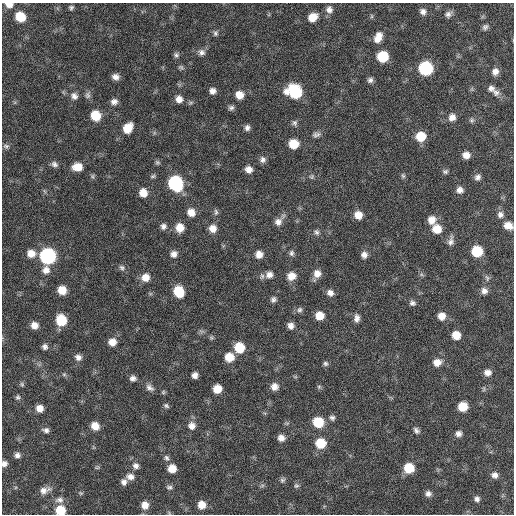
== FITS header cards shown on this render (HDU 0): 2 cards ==
NAXIS1  =                  512 / Axis length
NAXIS2  =                  512 / Axis length

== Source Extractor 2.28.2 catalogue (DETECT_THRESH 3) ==
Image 512 x 512 px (HDU 0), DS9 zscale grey, 1 PNG px = 1 image px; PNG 516 x 516 px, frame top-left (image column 1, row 512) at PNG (2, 3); no overlay
Background 61.8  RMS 8.6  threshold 25.7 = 3 sigma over >= 5 px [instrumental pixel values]
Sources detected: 147; all 147 listed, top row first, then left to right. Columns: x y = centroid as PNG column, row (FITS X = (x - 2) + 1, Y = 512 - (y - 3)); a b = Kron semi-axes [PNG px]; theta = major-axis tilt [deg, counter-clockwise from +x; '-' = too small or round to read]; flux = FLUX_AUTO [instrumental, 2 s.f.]
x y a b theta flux
9 5 8 5 -6 3800
71 8 6 5 - 1200
329 10 9 8 - 2900
423 11 8 7 - 2400
448 14 9 7 32 2200
20 17 9 7 -41 14000
313 17 10 8 31 7200
485 27 7 6 - 1600
215 33 8 6 65 1400
378 37 12 8 66 5800
201 52 10 8 -8 2500
176 55 7 6 - 1400
382 57 8 8 - 21000
181 67 7 5 -4 1000
426 68 9 8 - 61000
495 72 8 7 - 3200
116 77 7 6 - 2800
370 80 6 6 - 1900
491 88 8 8 - 2300
212 91 7 6 - 2700
295 92 12 9 -20 40000
496 92 10 9 - 3000
88 95 10 7 82 1900
239 95 8 8 - 6100
74 96 10 8 -49 2800
179 99 8 8 - 3800
114 102 8 7 - 2700
231 108 7 6 - 1600
95 116 8 7 - 16000
452 117 9 8 - 3700
472 120 7 5 -20 1200
294 123 8 7 - 1600
128 128 10 8 55 10000
247 128 7 6 - 2100
316 135 10 7 12 2000
421 136 9 8 - 12000
293 144 8 8 - 11000
6 146 8 7 - 1500
466 155 7 6 - 4200
262 159 8 8 - 2200
157 162 7 6 - 1100
54 164 8 7 - 2100
77 167 10 8 -1 7900
249 169 7 7 - 3800
445 171 7 6 - 1300
153 176 8 5 11 1000
403 176 8 5 -73 1100
312 177 7 6 - 1200
477 177 7 7 - 2100
175 183 10 9 - 80000
460 190 7 7 - 3000
143 193 8 8 - 6500
191 212 9 8 - 5300
216 212 9 5 -89 1400
358 215 8 7 - 6000
500 215 8 8 - 2400
431 220 9 9 - 5300
279 221 15 8 50 4100
163 226 8 7 - 2100
508 226 9 7 -21 5100
180 228 8 8 - 7300
213 228 9 8 - 5100
437 229 9 9 - 8400
316 232 8 7 - 1600
451 241 13 7 75 2700
477 251 8 8 - 21000
31 253 9 8 - 5700
291 253 8 6 88 1600
174 254 7 7 - 3000
259 254 8 7 - 4500
364 255 8 7 - 2900
48 256 9 9 - 130000
122 268 8 7 - 1700
46 270 10 9 - 3900
317 273 9 9 - 4600
269 275 9 8 - 3300
262 276 9 6 -88 1600
291 276 9 8 - 6500
145 277 9 9 - 5800
487 278 9 5 -70 1400
62 290 8 7 - 8500
178 291 9 8 - 18000
484 291 8 8 - 2800
330 293 8 7 - 3000
273 299 7 6 - 1800
412 303 8 7 - 1800
300 310 8 7 - 1600
319 316 8 7 - 7700
441 316 8 8 - 5100
357 318 9 6 86 2700
61 320 9 8 - 19000
34 325 7 6 - 4300
291 326 8 7 - 3000
456 335 7 7 - 7200
211 338 6 5 - 940
112 342 8 8 - 5200
45 347 7 6 - 1900
239 347 8 8 - 16000
78 357 8 7 - 2800
229 357 9 9 - 8700
437 362 10 9 - 4800
325 364 7 6 - 1300
487 373 8 7 - 3400
64 374 6 5 - 940
195 375 6 5 - 2900
133 378 7 6 - 2200
22 384 6 5 - 900
274 387 8 8 - 4000
319 387 6 5 - 950
150 388 11 7 -33 2600
217 389 7 7 - 8200
163 392 6 5 - 830
18 397 7 5 63 1100
166 406 7 5 -39 1200
463 406 7 7 - 11000
40 408 7 6 - 4800
332 418 7 6 - 1600
318 422 9 8 - 18000
95 426 8 7 - 6200
192 426 10 9 - 4000
46 430 8 6 -15 1900
416 430 8 6 -45 1800
458 434 7 7 - 2500
281 438 7 7 - 3600
320 443 9 8 - 15000
17 455 7 6 - 2200
166 458 9 7 -65 1800
4 464 6 6 - 2400
136 466 9 7 -45 2700
97 468 6 4 1 760
172 468 8 8 - 6800
409 468 8 8 - 16000
494 475 8 7 - 2600
130 477 10 8 -8 3400
282 480 7 6 - 1300
124 482 8 7 - 2500
262 486 6 4 19 910
296 486 7 6 - 1200
169 487 8 6 2 1500
44 490 14 8 17 4100
81 493 5 5 - 760
428 494 7 7 - 2200
477 499 6 6 - 1800
59 500 11 8 1 2800
145 505 9 8 - 5000
202 505 8 7 - 6700
60 510 8 7 - 14000
At the frame edge (FLAGS 8, measured only in part): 4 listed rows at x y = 9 5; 508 226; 4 464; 60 510